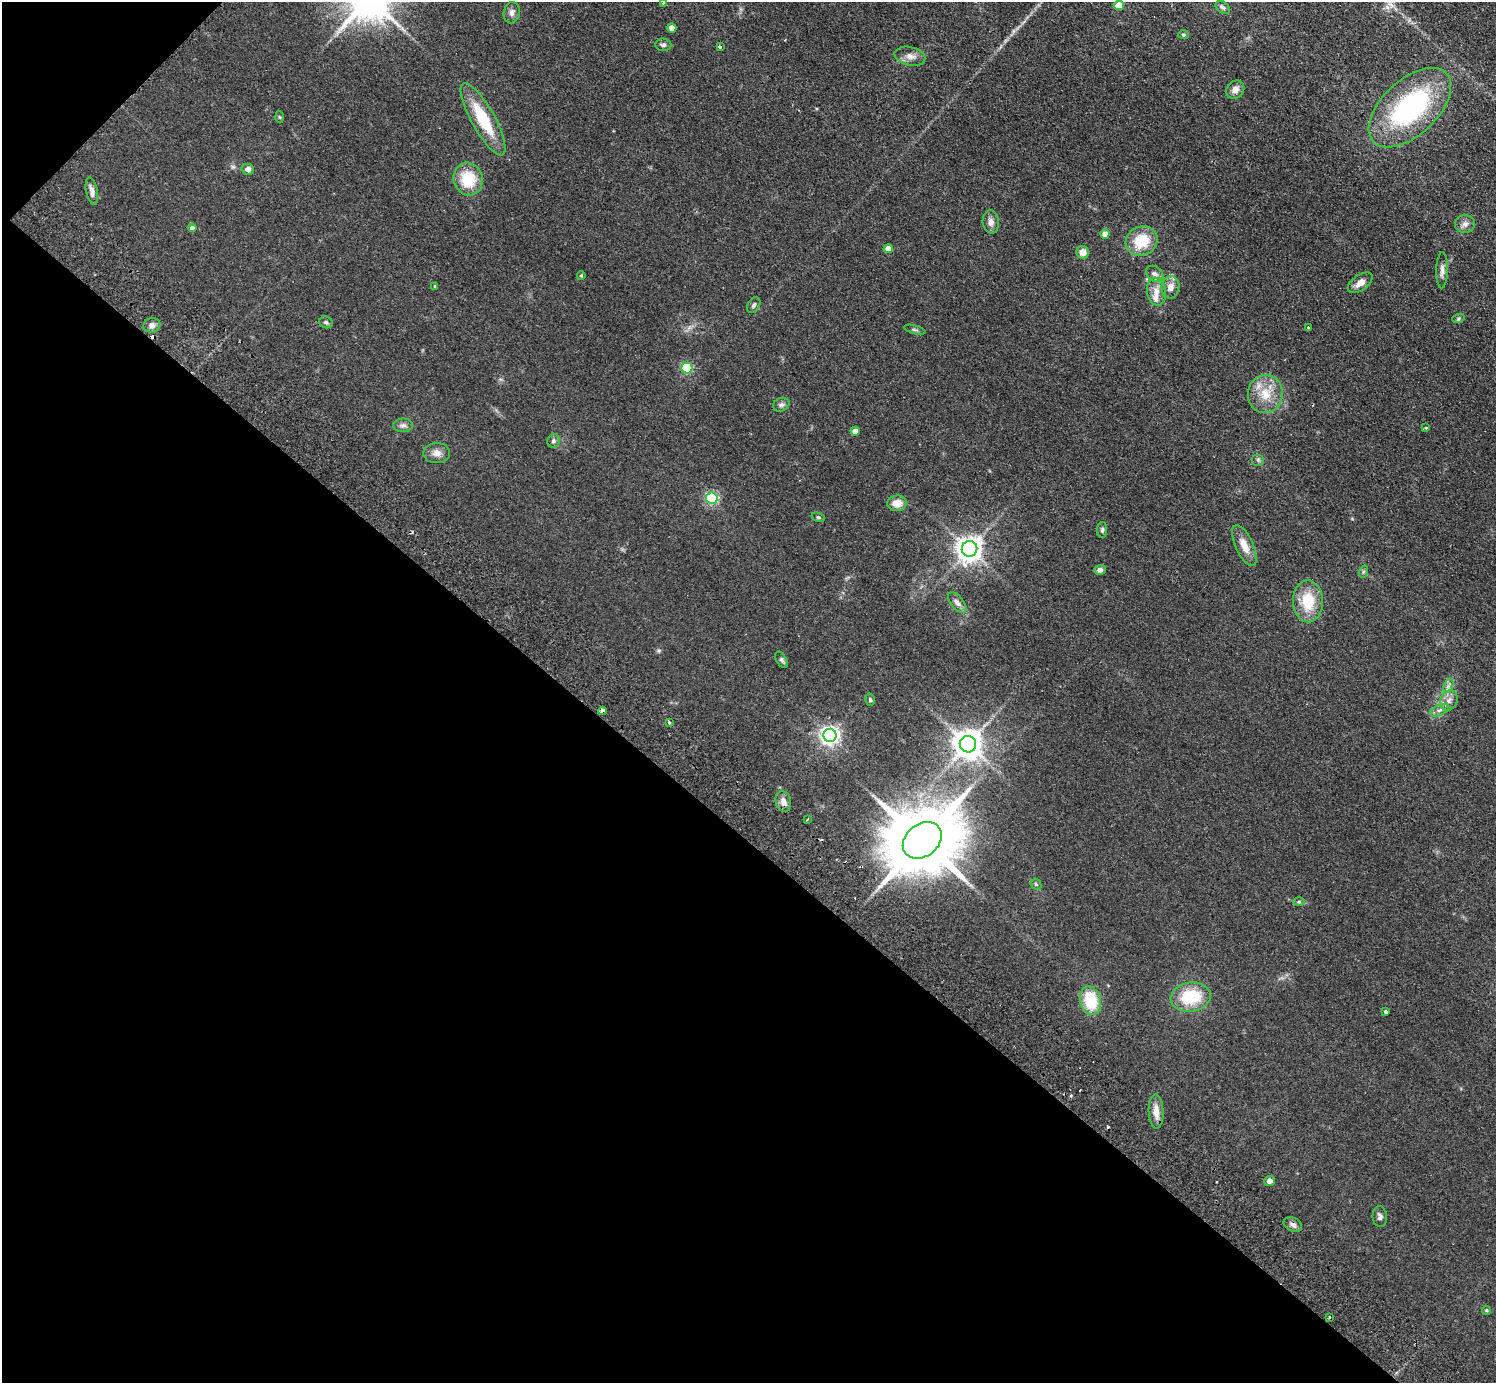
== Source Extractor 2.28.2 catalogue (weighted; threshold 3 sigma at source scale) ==
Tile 9 of 4 x 4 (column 1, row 3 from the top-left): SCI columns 41-1534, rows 1724-3104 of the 6059 x 6067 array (HDU 1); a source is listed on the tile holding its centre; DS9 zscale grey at full resolution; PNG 1498 x 1385 px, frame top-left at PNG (2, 2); each listed source drawn as its Kron ellipse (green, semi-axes under 4 px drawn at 4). Shown black and unused: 41% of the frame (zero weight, under 2 of 3 exposures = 3% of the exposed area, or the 3 px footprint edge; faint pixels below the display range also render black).
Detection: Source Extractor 2.28.2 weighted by HDU 2 'WHT'; one run over the whole footprint, this tile lists its part. Background 0.0635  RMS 0.009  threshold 0.0404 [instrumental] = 3 sigma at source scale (4.5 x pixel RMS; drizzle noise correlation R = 1.50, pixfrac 1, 0.05/0.05 arcsec/px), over >= 5 px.
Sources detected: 82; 3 cosmic-ray / hot-pixel residue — neither listed nor drawn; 1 inside a brighter listed object's ellipse — not listed separately; the other 78 listed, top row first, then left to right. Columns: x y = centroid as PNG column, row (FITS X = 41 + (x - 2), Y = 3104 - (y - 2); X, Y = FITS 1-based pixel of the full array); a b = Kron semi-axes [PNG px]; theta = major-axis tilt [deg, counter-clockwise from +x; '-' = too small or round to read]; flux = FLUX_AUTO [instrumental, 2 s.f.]
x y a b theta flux
663 3 4 3 - 1.3
1119 5 5 5 - 18
1223 7 8 5 -38 2.2
512 13 11 8 80 4.3
672 28 4 4 - 7.9
1183 35 5 4 - 1.2
663 45 8 6 -4 2.4
720 47 3 3 - 6.3
910 56 15 9 -13 6.2
1235 90 10 8 49 5.5
1410 108 50 27 43 140
280 117 6 4 -87 1.1
483 119 41 11 -61 42
248 169 6 5 - 4.4
468 179 16 14 -73 29
92 191 14 5 -78 4.2
991 222 11 8 -84 4.7
1465 224 10 9 - 4.2
192 228 4 4 - 3.4
1105 234 4 4 - 7
1142 241 16 14 27 28
888 249 4 4 - 8.4
1083 252 6 6 - 7.3
1442 270 18 5 89 4.7
1155 274 9 7 -38 3.8
581 276 4 4 - 1.1
1360 283 14 7 35 6.6
435 286 4 4 - 0.82
1170 287 11 9 81 7
1156 291 14 9 -81 8
754 305 8 6 61 2.2
1458 319 6 4 19 1.2
326 322 7 5 -22 2
152 325 8 7 - 3.9
1308 328 4 3 - 2.7
915 330 11 3 -15 1.5
687 368 5 5 - 72
1265 394 19 17 84 20
781 405 8 6 24 2.5
403 425 10 7 0 3.2
1426 428 3 3 - 2.4
855 431 4 4 - 7.1
553 441 7 6 - 2.1
437 453 13 10 2 6.3
1258 460 6 6 - 1.9
712 498 6 5 - 110
897 503 9 8 - 9.7
818 517 7 4 -19 1.2
1102 530 8 5 88 1.9
1244 546 22 9 -66 11
970 549 8 7 - 860
1100 570 6 5 - 3.4
1363 572 6 4 72 1.3
1308 601 21 15 -88 28
957 603 12 6 -51 4
781 660 9 5 -58 2.1
1448 686 7 4 71 2.7
870 700 6 4 -75 1.5
1449 700 10 8 63 5.1
1439 710 10 5 26 3.1
602 711 4 4 - 22
669 722 3 3 - 3.3
830 735 6 6 - 400
968 744 8 8 - 1300
783 801 10 7 -74 5.6
808 819 3 3 - 1.2
922 840 21 16 38 9800
1036 884 6 4 -46 1.4
1299 902 6 4 0 1.3
1191 997 20 14 9 37
1090 1001 14 10 -74 34
1386 1012 3 3 - 1.6
1156 1111 17 7 -88 9
1270 1181 5 5 - 4.9
1380 1217 10 7 -87 2.8
1293 1225 10 6 -26 3.2
1486 1310 4 4 - 1.2
1329 1317 3 2 - 1.4
Overlapping masked pixels (flux is a lower limit): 2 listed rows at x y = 602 711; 922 840
Isophote crosses this tile's border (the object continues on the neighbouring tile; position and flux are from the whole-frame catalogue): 1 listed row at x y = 663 3